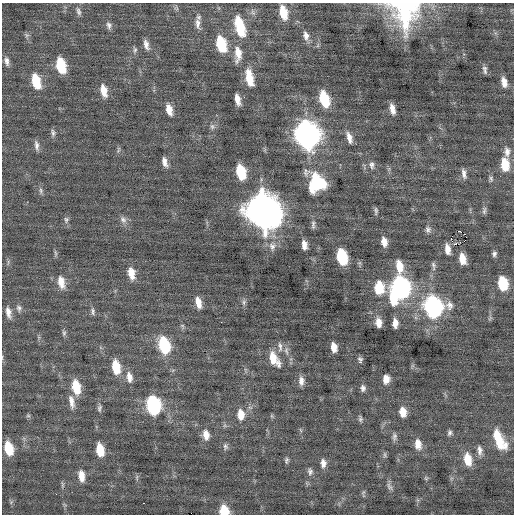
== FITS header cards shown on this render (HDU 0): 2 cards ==
NAXIS1  =                  512 / Axis length
NAXIS2  =                  512 / Axis length

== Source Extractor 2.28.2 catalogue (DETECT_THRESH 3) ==
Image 512 x 512 px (HDU 0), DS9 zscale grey, 1 PNG px = 1 image px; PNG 516 x 516 px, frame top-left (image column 1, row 512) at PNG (2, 3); no overlay
Background 0.00936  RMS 0.76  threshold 2.28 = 3 sigma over >= 5 px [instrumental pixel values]
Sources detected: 119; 1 with non-positive FLUX_AUTO (blend fragments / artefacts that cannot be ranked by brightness) is not listed; the other 118 listed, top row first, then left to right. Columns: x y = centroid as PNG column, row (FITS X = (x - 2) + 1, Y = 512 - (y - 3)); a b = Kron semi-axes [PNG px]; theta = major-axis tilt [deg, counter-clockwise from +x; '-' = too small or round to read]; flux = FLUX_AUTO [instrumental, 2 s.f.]
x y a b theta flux
176 8 8 5 -74 100
78 11 12 6 -72 170
253 12 10 6 -69 160
283 12 13 7 -77 1100
405 12 33 30 -75 5600
198 24 16 7 -84 340
109 25 10 7 -76 190
240 26 21 9 -75 2100
27 35 6 6 - 110
306 36 13 7 -79 310
221 44 14 8 -74 2200
146 45 13 6 -74 290
135 50 9 5 84 120
238 54 21 9 90 700
6 61 11 6 -78 230
61 66 12 7 -76 2000
485 70 10 5 -81 160
249 78 18 8 -79 1100
36 81 14 7 -75 1500
504 82 11 6 -77 410
104 91 13 7 -78 640
244 97 3 3 - 50
324 99 14 8 -73 2200
237 100 10 5 -76 420
392 109 10 5 -77 390
169 110 13 7 -76 490
212 126 8 7 - 160
53 133 11 6 -85 150
307 135 15 11 -75 34000
349 138 15 7 -73 360
37 145 13 5 -81 220
118 150 9 4 69 97
507 152 13 8 89 330
165 162 10 5 -73 300
505 164 13 8 -83 1200
372 165 11 7 -82 220
241 172 12 7 -75 1800
464 174 14 6 -78 250
491 179 9 6 89 130
316 182 16 14 -71 3600
41 191 9 5 -86 130
484 210 11 5 80 140
263 211 17 13 -67 92000
376 211 8 4 89 110
66 220 9 7 85 150
123 220 11 8 -57 240
313 224 13 5 90 160
428 230 9 8 - 190
459 231 4 2 - 2100
384 242 10 6 -80 410
455 243 4 2 - 76
304 245 9 5 -84 360
272 246 12 10 90 400
447 249 9 5 -81 410
494 254 6 5 - 140
342 257 12 7 -77 3100
462 259 10 6 -77 650
399 266 15 8 -82 810
433 266 13 6 -82 180
131 273 14 8 -79 620
61 282 15 8 -77 600
503 283 12 8 -80 1900
400 287 13 10 -79 14000
379 288 14 11 -88 1300
393 298 17 9 -77 1300
244 302 9 5 73 140
198 303 13 7 -76 500
433 307 13 11 -75 14000
19 308 10 7 -68 180
93 311 10 5 -85 140
8 312 14 6 -78 350
379 323 10 7 -84 460
395 323 9 5 -89 400
64 333 8 5 -81 120
164 345 14 9 -76 3100
280 347 14 5 -83 230
334 347 9 5 -81 510
286 351 13 5 -82 230
274 359 19 9 -59 940
360 359 7 6 - 130
116 367 14 8 -80 1200
129 377 14 8 -80 420
386 379 8 6 83 470
301 381 12 7 90 290
76 387 14 8 -78 1300
363 388 8 6 -89 170
71 402 19 7 -80 440
153 405 13 9 -80 6900
99 408 12 6 83 160
403 412 10 7 -80 580
241 414 13 9 -85 660
28 416 6 4 0 76
272 416 6 4 -71 67
360 419 9 5 -82 110
449 433 8 5 81 130
206 435 12 8 -80 470
497 435 13 8 85 720
394 437 10 6 81 170
499 442 20 13 -52 1400
418 444 13 8 -81 510
225 447 9 7 -84 150
8 448 12 7 -76 1300
100 450 12 7 -80 1100
480 450 13 6 -84 270
385 455 9 5 -78 99
468 459 14 8 -79 930
286 460 8 5 86 110
323 463 10 7 -87 300
310 471 10 7 -83 180
81 476 13 7 -82 520
137 477 8 4 90 92
426 478 6 5 - 78
62 485 8 4 -82 90
389 486 12 6 -57 180
363 492 8 4 60 81
56 494 2 2 - 31
143 503 3 2 - 100
224 511 9 8 - 1300
At the frame edge (FLAGS 8, measured only in part): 2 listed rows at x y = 405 12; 224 511
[1 non-positive-flux detection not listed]